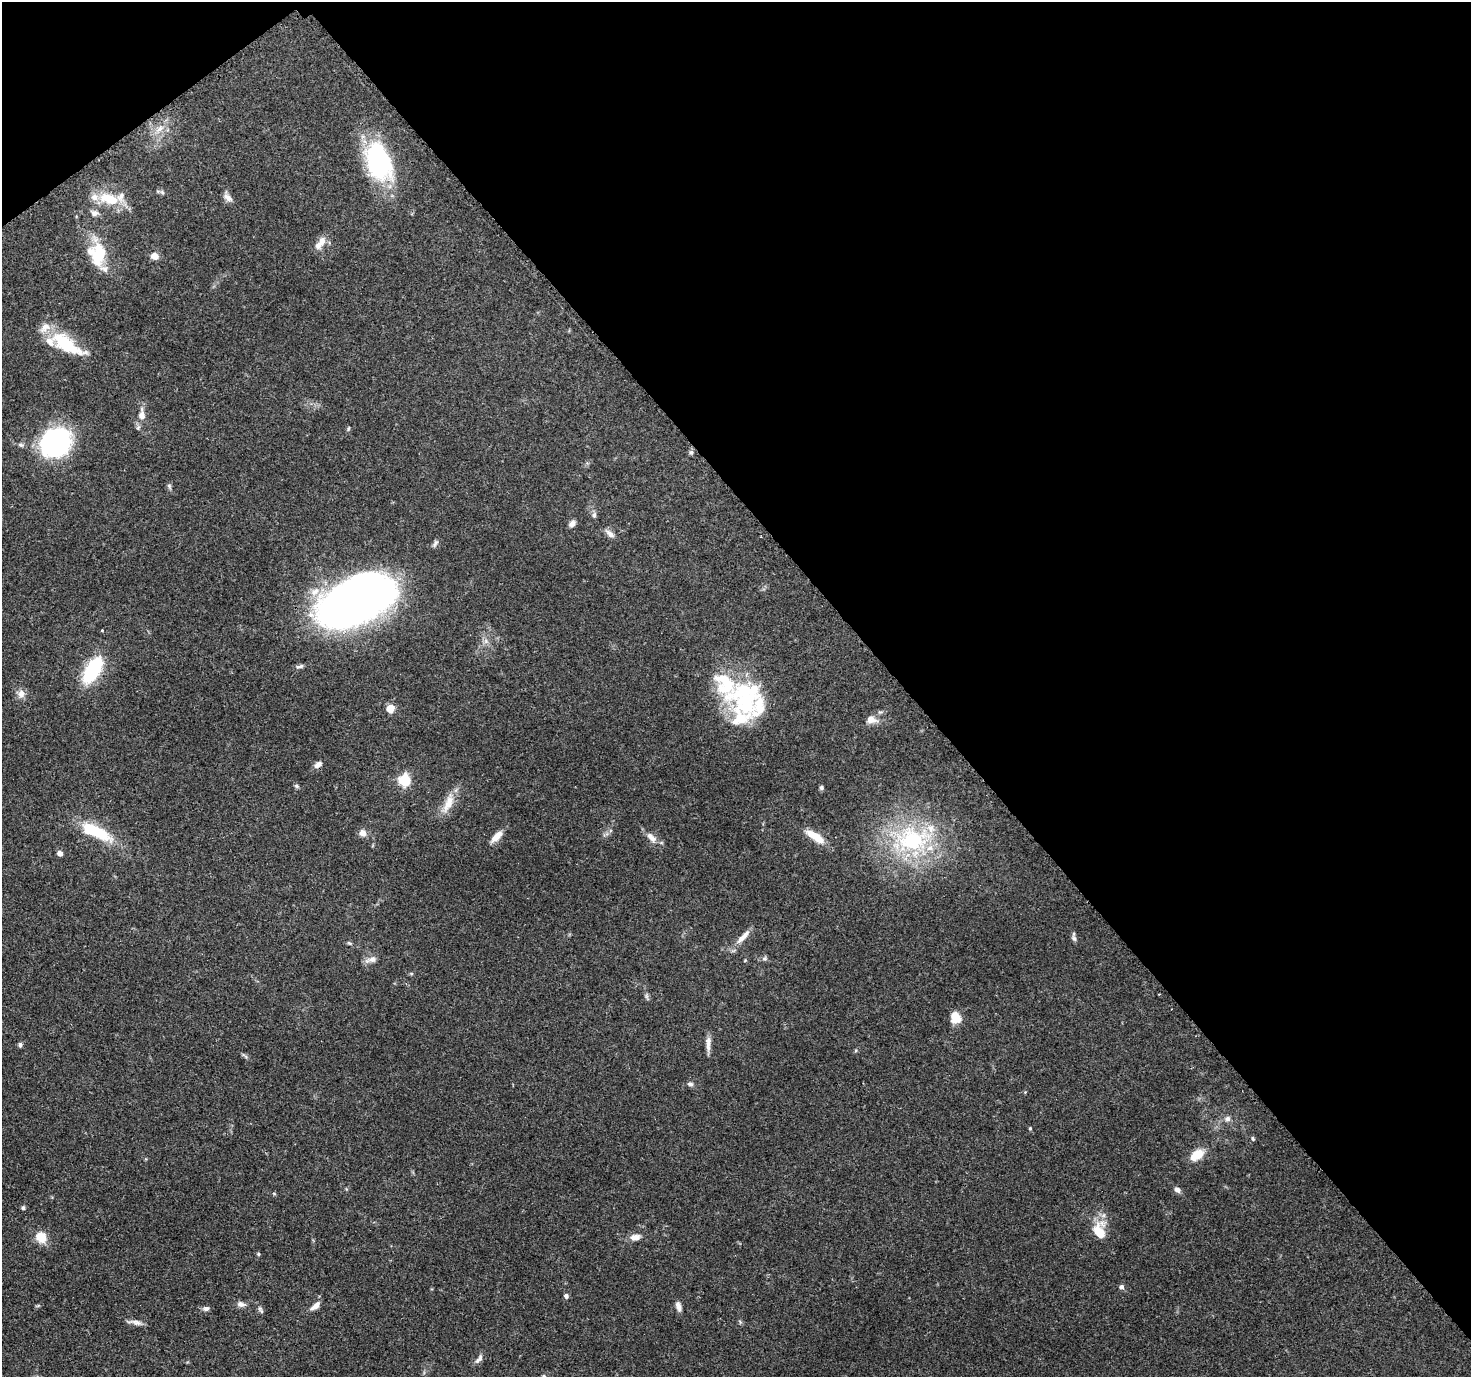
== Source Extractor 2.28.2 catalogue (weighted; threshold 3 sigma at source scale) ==
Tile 3 of 4 x 4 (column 3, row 1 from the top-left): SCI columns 3057-4525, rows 4378-5752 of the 6116 x 6065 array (HDU 1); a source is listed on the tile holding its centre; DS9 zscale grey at full resolution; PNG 1473 x 1379 px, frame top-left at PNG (2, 2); no overlay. Shown black and unused: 40% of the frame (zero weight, under 3 of 4 exposures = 9% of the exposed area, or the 3 px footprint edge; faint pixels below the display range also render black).
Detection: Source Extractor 2.28.2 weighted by HDU 2 'WHT'; one run over the whole footprint, this tile lists its part. Background 0.151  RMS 0.0043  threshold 0.0194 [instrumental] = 3 sigma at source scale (4.5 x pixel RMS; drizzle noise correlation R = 1.50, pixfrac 1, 0.0396/0.0396 arcsec/px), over >= 5 px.
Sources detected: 86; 1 inside a brighter object's white glare — not listed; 11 inside a brighter listed object's ellipse — not listed separately; the other 74 listed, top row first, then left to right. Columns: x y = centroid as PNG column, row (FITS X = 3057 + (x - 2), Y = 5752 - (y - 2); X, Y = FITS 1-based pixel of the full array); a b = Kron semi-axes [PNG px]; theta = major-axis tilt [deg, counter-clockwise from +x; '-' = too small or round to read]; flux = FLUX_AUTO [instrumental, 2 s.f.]
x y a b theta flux
160 129 16 6 38 3.5
379 161 46 28 -69 51
162 192 7 4 -45 0.79
228 197 14 8 -49 2.3
109 199 27 13 -15 14
95 213 11 8 -1 2.1
322 241 11 9 83 3.4
98 254 26 16 -82 21
154 256 9 7 -6 3.2
65 343 28 21 -43 18
142 414 18 10 -90 4.5
348 429 6 3 60 0.53
56 442 26 21 41 86
21 445 8 5 -17 1
691 452 6 5 - 0.9
169 486 8 5 -71 0.96
594 515 8 6 82 1.2
572 524 9 6 48 1.9
610 533 15 7 -41 2.4
435 543 11 5 57 1.2
356 600 78 42 25 250
102 630 3 3 - 0.38
486 641 8 6 -47 1.7
299 666 13 5 13 1.4
92 670 29 13 59 31
21 694 12 10 -72 2.9
746 702 43 31 57 33
390 709 6 6 - 6.4
871 719 14 9 -13 3.9
318 764 10 6 34 2.3
404 780 6 6 - 39
296 786 7 5 -40 0.83
821 788 5 5 - 0.91
448 803 32 11 67 7.2
95 831 36 12 -26 24
363 833 9 8 - 2.8
497 836 18 7 46 4.3
651 837 17 9 -47 3.8
815 837 27 9 -33 8.1
912 839 55 37 5 57
60 853 6 5 - 1.8
743 937 26 7 46 4.7
1074 938 9 6 -71 1.2
349 943 8 4 -27 0.72
764 958 7 6 - 1
372 959 13 9 11 2.8
745 960 5 3 - 0.37
647 996 9 4 -81 0.92
955 1018 12 11 - 6.5
708 1044 21 6 90 3.3
20 1045 5 5 - 1.3
245 1056 12 3 -40 0.86
690 1084 8 6 -10 1.2
1227 1119 9 7 3 1.8
1030 1128 5 4 - 0.56
1253 1139 7 4 -82 0.64
1197 1155 18 11 37 7.2
1177 1190 9 6 -39 1.7
274 1194 6 3 -20 0.45
23 1208 6 4 76 0.79
1100 1231 22 14 -83 11
41 1237 11 10 - 8.8
635 1237 12 7 5 3.4
258 1254 5 4 - 0.58
1121 1287 6 6 - 1.2
566 1296 6 5 - 1.2
241 1304 11 8 -12 2
315 1306 16 7 38 2.9
678 1306 13 6 -73 2.1
206 1308 9 6 7 1.4
260 1308 7 7 - 1.1
135 1322 22 5 -10 2.4
740 1322 7 4 -57 0.66
479 1359 15 6 54 2